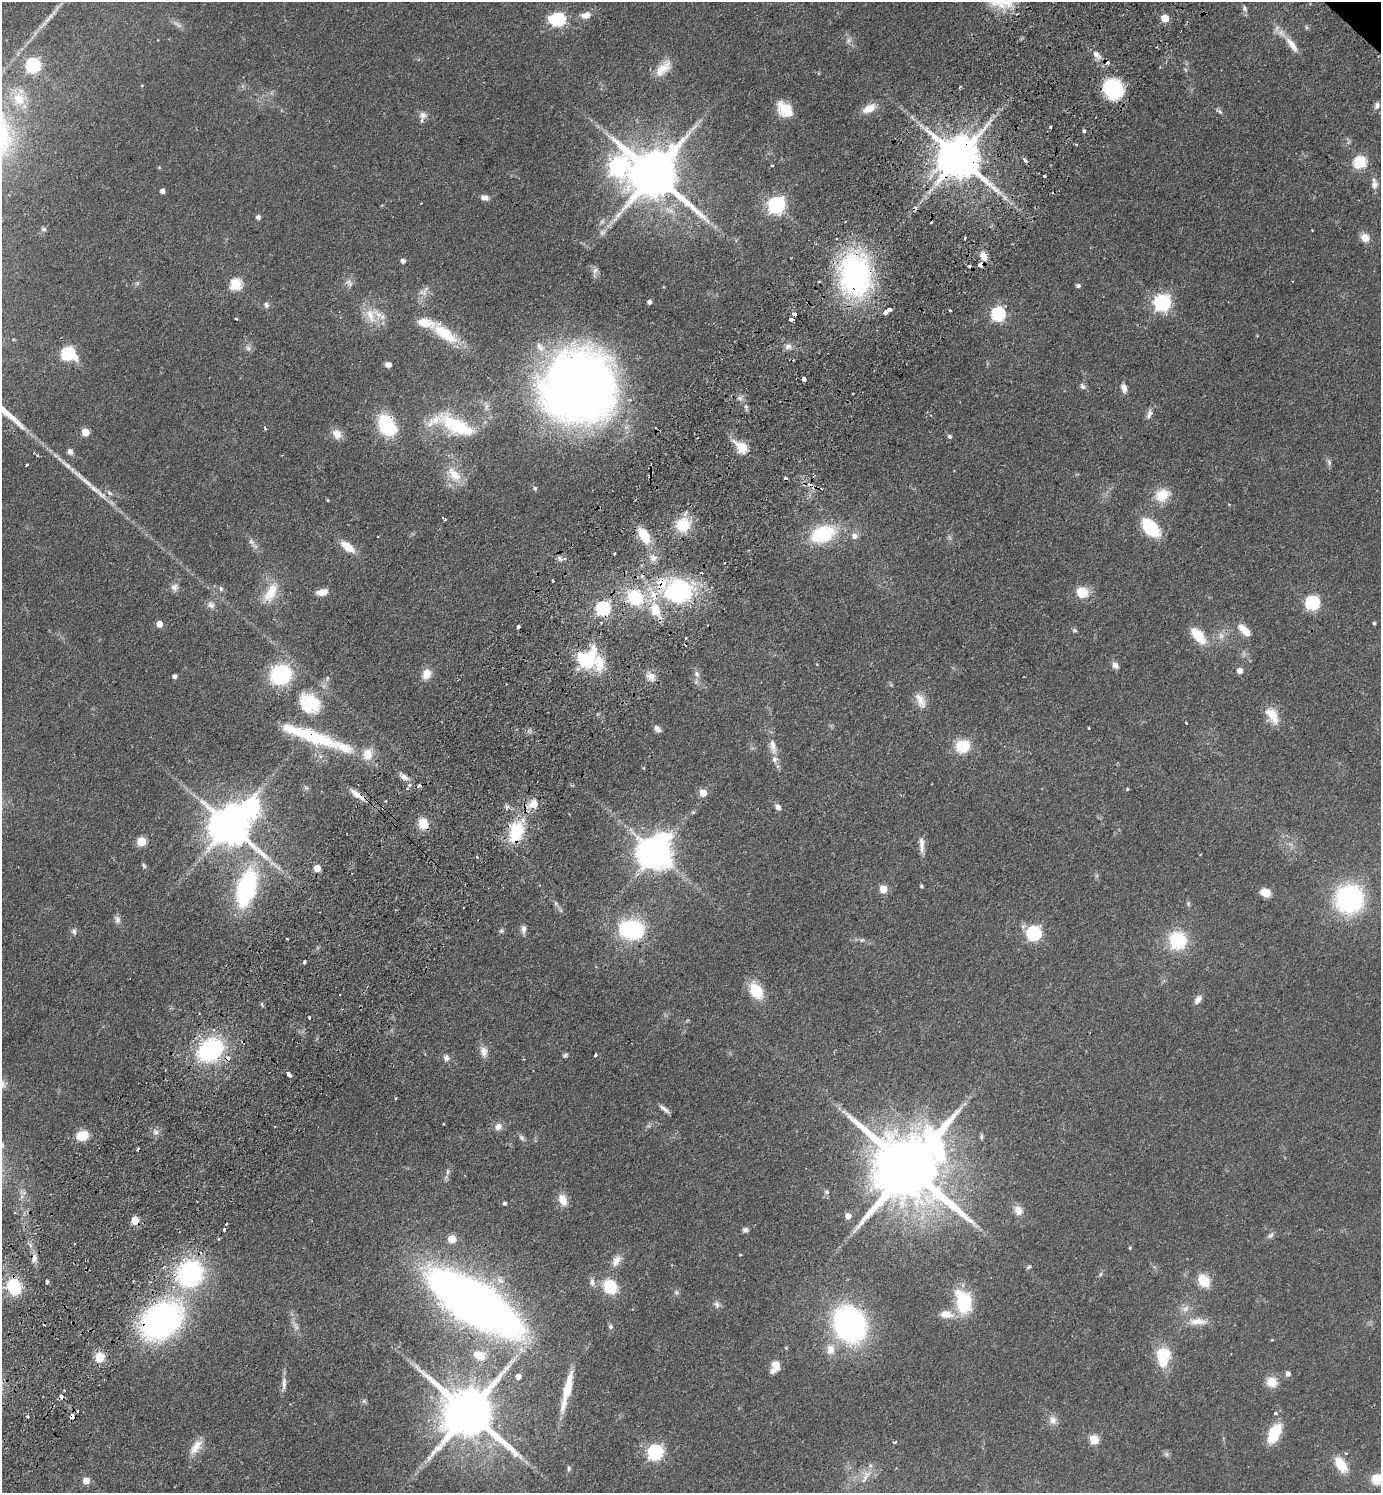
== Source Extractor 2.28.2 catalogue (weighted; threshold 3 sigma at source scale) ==
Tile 7 of 4 x 4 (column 3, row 2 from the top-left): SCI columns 3100-4478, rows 3024-4514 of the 6059 x 6046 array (HDU 1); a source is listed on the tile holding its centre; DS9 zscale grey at full resolution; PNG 1383 x 1495 px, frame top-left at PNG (2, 2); no overlay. Shown black and unused: <1% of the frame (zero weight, under 2 of 3 exposures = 3% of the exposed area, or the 3 px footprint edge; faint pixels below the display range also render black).
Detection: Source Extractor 2.28.2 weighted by HDU 2 'WHT'; one run over the whole footprint, this tile lists its part. Background 0.0488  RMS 0.0049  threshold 0.0222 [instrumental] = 3 sigma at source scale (4.5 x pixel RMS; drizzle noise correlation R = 1.50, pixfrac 1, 0.05/0.05 arcsec/px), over >= 5 px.
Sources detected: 285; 2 too faint to see at this stretch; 2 inside a brighter object's white glare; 17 cosmic-ray / hot-pixel residue — not listed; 14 inside a brighter listed object's ellipse — not listed separately; the other 250 listed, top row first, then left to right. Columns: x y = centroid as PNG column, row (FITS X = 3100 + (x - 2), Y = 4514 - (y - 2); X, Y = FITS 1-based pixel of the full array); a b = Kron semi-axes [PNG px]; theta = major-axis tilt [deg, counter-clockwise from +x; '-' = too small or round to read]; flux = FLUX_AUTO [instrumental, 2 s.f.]
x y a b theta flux
1244 8 9 6 -64 1.4
586 15 13 8 10 3.9
48 18 23 5 50 4
1165 18 6 6 - 8.6
558 20 6 6 - 60
1306 27 6 4 -72 0.66
1292 45 24 8 -54 6.3
1097 55 14 8 -53 3.7
33 65 7 6 - 87
663 68 27 12 45 7.4
142 85 5 3 - 0.36
960 87 3 2 - 0.6
1113 89 18 17 - 34
19 99 19 16 -71 11
1377 105 9 7 70 1.8
784 108 18 15 -61 9.3
869 108 16 9 27 6.5
1220 111 10 5 -38 1.1
423 115 11 10 - 2.8
1050 127 3 3 - 0.59
1084 131 4 3 - 0.92
1076 144 3 2 - 0.63
958 157 13 11 -39 2200
1025 160 5 3 - 7.5
1360 162 6 6 - 49
772 165 3 2 - 0.59
618 166 13 9 83 190
159 167 6 4 0 0.46
654 174 15 14 - 2800
1044 176 3 3 - 1.3
1374 184 14 7 -84 3
162 191 4 4 - 2.1
485 197 9 6 -14 2.5
776 205 7 7 - 160
258 217 5 5 - 1.4
44 229 6 6 - 1.2
1312 230 3 2 - 0.36
603 232 10 8 34 2.2
1365 238 9 8 - 4.9
965 239 3 3 - 2.1
983 256 11 7 -63 3.9
403 261 5 4 - 2.1
980 265 4 3 - 22
595 270 10 6 46 1.7
855 275 44 34 -84 100
819 282 4 2 - 0.5
349 283 12 7 -40 2.1
236 284 6 6 - 39
1078 286 5 4 - 1.1
424 293 24 6 68 3.3
649 302 4 4 - 1.9
1162 303 7 7 - 150
266 305 9 6 -61 1.3
890 309 4 3 - 3.1
950 310 4 3 - 1.4
885 313 5 4 - 2.5
794 314 4 3 - 4.5
998 314 6 6 - 73
370 315 23 20 -79 11
236 319 3 3 - 3.4
444 333 36 14 -36 19
788 347 10 8 27 2.2
248 348 8 6 -87 1.5
67 354 8 7 - 49
388 365 6 5 - 2.7
804 379 4 3 - 5.8
579 386 63 59 30 500
1082 386 8 6 -56 1.5
1124 388 12 7 -78 2.6
1149 414 16 6 72 2.3
386 425 20 13 -58 32
456 426 44 16 -27 31
85 432 5 5 - 11
337 434 13 10 -48 4.4
949 436 5 5 - 1.2
742 448 7 5 -43 27
70 452 6 6 - 2.3
1329 462 8 6 -74 1.3
27 465 3 3 - 1
454 474 25 13 -47 9.5
535 488 6 5 - 0.74
1162 495 18 14 27 10
327 500 3 3 - 0.87
1229 504 3 3 - 0.46
444 519 5 3 - 1.4
683 525 15 14 - 16
1150 528 17 10 -47 31
822 534 27 17 22 31
644 535 18 10 -57 13
854 536 7 7 - 2.6
251 541 11 7 -56 2.1
348 547 17 8 -37 8.2
614 553 3 2 - 0.58
653 558 10 9 - 2.9
565 559 4 4 - 1.3
553 581 3 2 - 1
174 587 9 9 - 2.4
221 589 7 5 -75 1
678 591 30 26 13 61
322 592 12 7 12 4.8
271 593 30 14 62 11
1082 593 12 11 - 10
635 597 19 16 -42 24
1312 603 7 6 - 82
211 605 11 9 -30 2.4
603 609 6 6 - 77
655 610 18 11 -69 12
1374 623 4 4 - 0.73
159 624 5 4 - 5.4
518 627 3 3 - 8.1
1075 630 7 5 -21 0.77
1244 630 14 7 -45 7.3
1198 635 22 11 -49 12
1221 636 7 7 - 1.9
685 638 3 2 - 0.76
589 659 32 22 -12 32
1115 665 9 6 -53 2.4
1240 671 5 5 - 3.4
426 674 12 10 69 5.2
697 674 10 7 -62 2
281 675 21 19 26 36
174 676 4 4 - 1.6
651 676 12 10 -32 3.8
921 701 23 10 -64 5.4
310 703 34 26 -39 24
1272 715 23 11 -56 8.2
1186 723 3 2 - 0.44
1089 728 3 2 - 0.43
657 729 9 6 -45 2.2
320 739 45 17 -14 24
773 746 23 8 -78 5.4
962 746 15 14 - 14
367 754 13 11 85 7.2
644 768 5 3 - 0.42
404 777 12 7 -28 2.8
1127 789 4 3 - 0.68
703 793 5 5 - 9.7
356 794 21 7 -34 4.5
533 804 17 12 32 6.2
507 807 6 5 - 1.2
778 807 7 6 - 2.2
693 812 5 4 - 0.69
423 823 10 8 -67 9.5
229 825 13 11 -42 1700
516 832 21 14 71 23
142 841 5 5 - 21
922 844 21 6 -87 3.6
655 853 11 10 - 1100
477 857 3 3 - 3.2
144 865 7 5 -51 0.84
317 868 5 5 - 8.3
921 886 3 3 - 0.88
246 889 27 14 74 84
883 889 5 5 - 12
1265 893 9 7 -17 6.6
1349 899 21 21 - 83
555 903 7 4 -71 0.9
117 919 11 7 -90 2
523 929 11 6 -87 2.1
631 929 30 21 -8 40
74 931 7 6 - 1.4
501 931 7 6 - 0.9
1034 933 6 6 - 95
287 939 3 3 - 1.1
862 940 7 5 22 0.97
1178 940 16 15 - 28
304 962 3 3 - 1.3
756 991 16 10 -55 17
1198 1000 12 7 55 2.7
262 1005 8 4 -68 0.64
309 1018 3 3 - 2
210 1050 25 19 36 56
484 1051 13 9 -77 3.5
565 1055 6 5 - 0.96
595 1055 3 3 - 1.9
446 1058 8 7 - 1.9
288 1074 6 3 -46 3.9
664 1109 15 5 -38 2
843 1111 7 4 -19 1.1
443 1124 3 2 - 0.38
498 1126 10 9 - 2.8
156 1132 9 8 - 2.1
82 1135 10 8 19 12
981 1137 7 5 88 0.89
521 1138 10 5 -49 1.3
908 1168 25 19 -41 6700
448 1172 8 4 81 1.1
827 1192 7 5 -2 0.89
562 1200 16 10 -69 5.2
505 1203 4 3 - 1.1
1018 1210 13 10 -58 3.9
848 1216 5 4 - 4.2
135 1220 5 5 - 15
226 1223 3 3 - 3.2
745 1230 7 6 - 1.4
1270 1235 10 6 52 1.5
452 1239 5 5 - 13
74 1244 3 2 - 0.52
1130 1248 4 4 - 0.56
34 1258 13 6 84 2.5
616 1261 17 9 54 4.3
1029 1267 7 4 27 0.79
190 1274 28 25 55 66
1100 1274 6 4 87 0.74
133 1281 3 2 - 0.52
1204 1281 13 10 -55 12
47 1282 3 3 - 1
592 1282 12 6 -84 2.2
14 1287 14 12 -68 23
610 1287 13 11 -48 20
676 1292 7 5 71 1.1
964 1302 27 17 -74 26
474 1303 57 22 -32 760
717 1305 10 7 -42 1.8
1185 1308 11 8 29 2.8
946 1314 20 11 -7 6
161 1321 43 31 38 130
1198 1321 26 10 1 6.4
849 1324 48 39 -63 77
296 1326 15 5 -65 2.6
611 1327 6 6 - 1
786 1348 4 4 - 0.49
479 1355 15 11 -17 8
1163 1356 25 17 85 16
99 1357 9 9 - 8.7
775 1367 16 10 68 4.6
1288 1374 5 5 - 2
518 1376 4 4 - 3.3
1272 1382 13 12 - 6
284 1383 19 5 89 2.7
64 1390 2 2 - 0.54
567 1390 38 7 76 17
364 1401 5 5 - 0.82
78 1411 3 3 - 2.1
468 1412 17 14 -41 3400
1275 1413 5 4 - 0.74
27 1416 3 3 - 2.3
72 1416 6 4 84 3.5
1053 1420 12 10 -79 3.3
1274 1433 15 8 63 26
1094 1440 5 5 - 21
895 1442 4 3 - 0.87
196 1447 23 11 53 6.1
655 1452 7 6 - 110
1167 1454 7 4 90 0.98
1341 1465 15 8 -57 13
569 1468 8 5 -81 0.98
865 1477 23 7 65 4.6
1377 1479 11 10 - 9.3
86 1481 5 5 - 6.9
Overlapping masked pixels (flux is a lower limit): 12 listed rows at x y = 958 157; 980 265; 855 275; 794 314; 386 425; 589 659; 320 739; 356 794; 516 832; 135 1220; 161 1321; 72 1416
Isophote crosses this tile's border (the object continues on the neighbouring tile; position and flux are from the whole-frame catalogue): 1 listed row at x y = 1377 1479